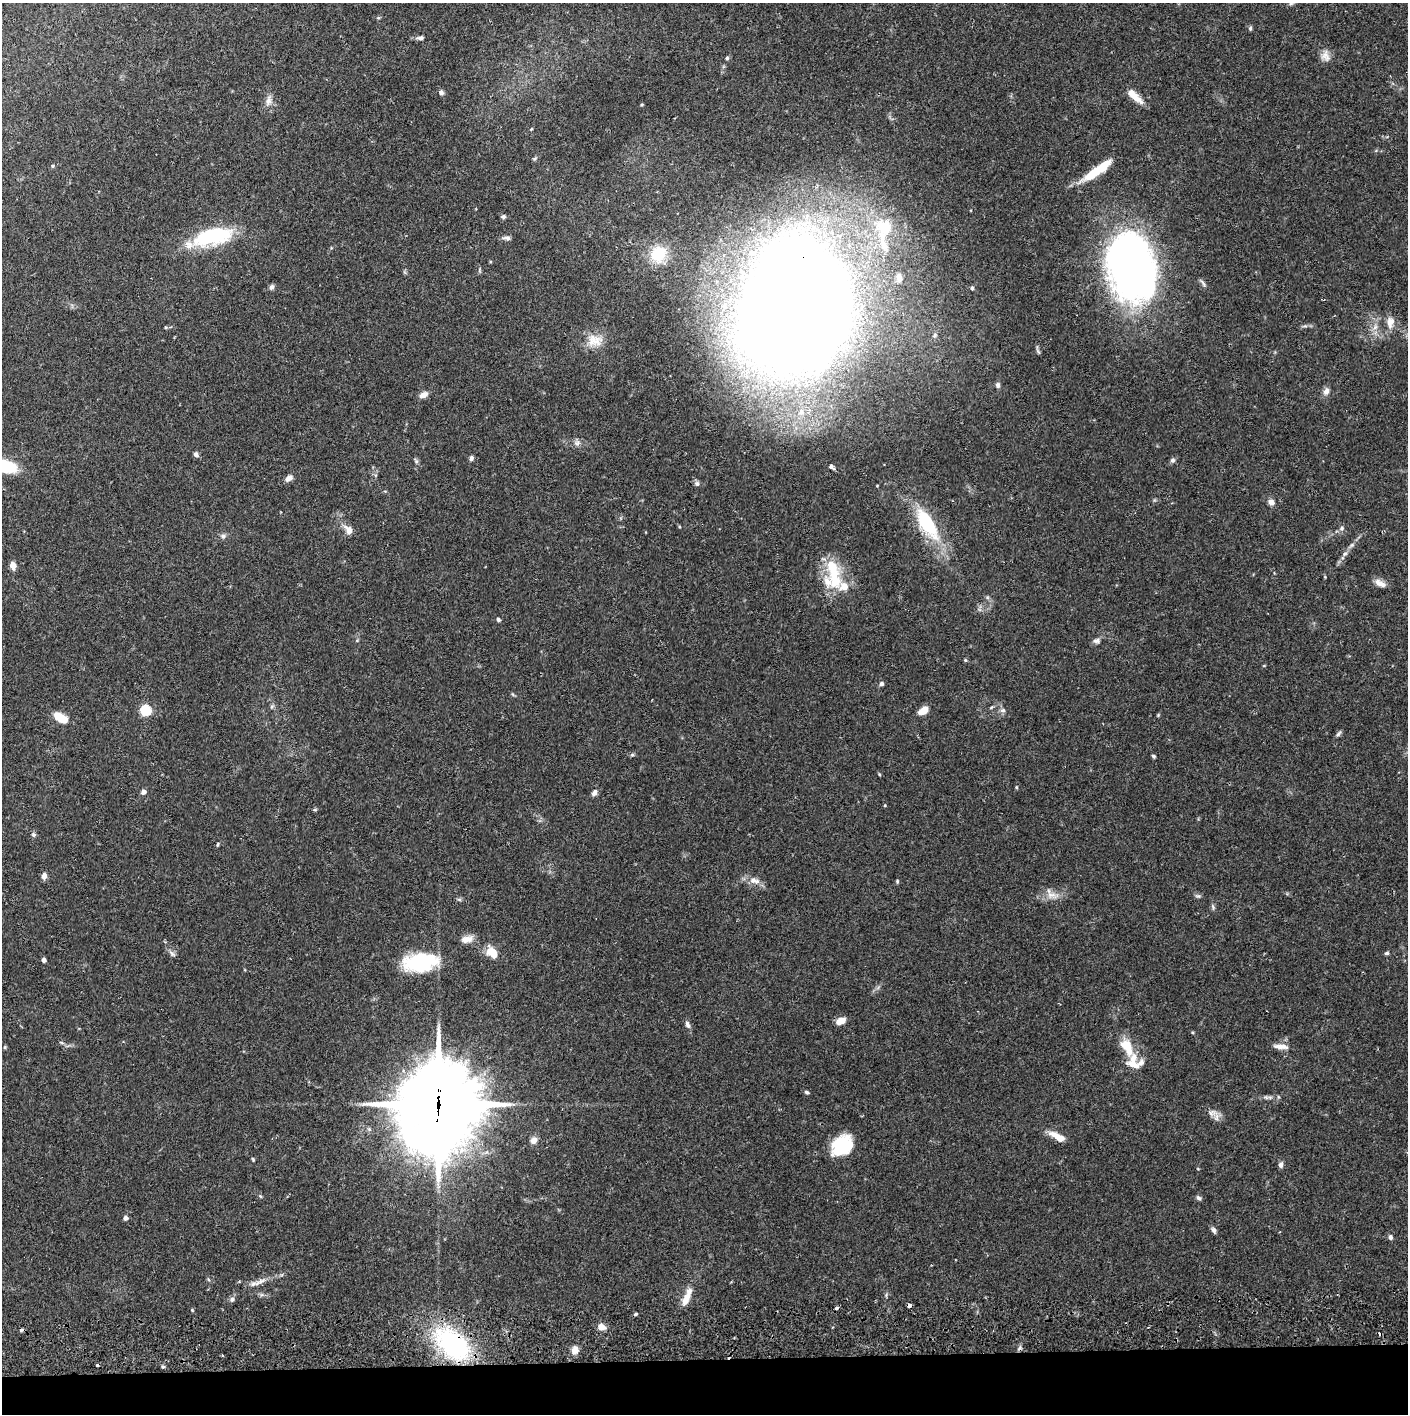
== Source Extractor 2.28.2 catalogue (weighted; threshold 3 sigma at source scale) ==
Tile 8 of 3 x 3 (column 2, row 3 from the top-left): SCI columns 1412-2817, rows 65-1476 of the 4229 x 4358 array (HDU 1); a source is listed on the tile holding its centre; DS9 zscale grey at full resolution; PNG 1410 x 1416 px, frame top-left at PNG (2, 3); no overlay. Shown black and unused: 4% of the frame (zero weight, under 2 of 3 exposures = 3% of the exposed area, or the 3 px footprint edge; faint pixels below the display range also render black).
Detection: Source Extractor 2.28.2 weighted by HDU 2 'WHT'; one run over the whole footprint, this tile lists its part. Background 0.068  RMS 0.0049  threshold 0.0221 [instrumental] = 3 sigma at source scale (4.5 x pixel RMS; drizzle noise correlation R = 1.50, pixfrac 1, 0.05/0.05 arcsec/px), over >= 5 px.
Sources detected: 127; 1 inside a brighter object's white glare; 6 cosmic-ray / hot-pixel residue — not listed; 8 inside a brighter listed object's ellipse — not listed separately; the other 112 listed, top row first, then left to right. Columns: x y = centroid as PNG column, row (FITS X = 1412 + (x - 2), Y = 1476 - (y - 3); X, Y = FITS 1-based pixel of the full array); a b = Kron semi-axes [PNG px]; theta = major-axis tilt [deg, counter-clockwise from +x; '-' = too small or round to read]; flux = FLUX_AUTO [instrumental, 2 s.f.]
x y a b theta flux
1291 3 8 5 36 1
1250 28 6 4 71 0.73
421 38 9 5 7 1.4
1325 56 16 11 -74 3.7
727 58 5 5 - 0.73
441 92 7 6 - 1.2
1132 94 22 8 -41 6.6
269 100 13 8 83 2.9
531 129 5 3 - 0.38
534 159 6 4 19 0.62
53 166 5 4 - 0.65
1092 174 27 10 36 13
503 217 6 5 - 0.96
884 227 34 27 -25 32
210 236 43 17 18 40
507 238 10 5 -10 1.6
751 253 8 7 - 3.2
658 254 19 17 63 18
1131 266 50 32 -80 380
898 277 9 7 -74 2.3
1203 283 12 4 -55 1.2
272 287 7 5 65 1.4
972 288 5 4 - 1
797 306 79 62 79 1900
1390 322 16 10 82 4.4
1375 327 7 7 - 2
594 340 22 17 0 8.4
998 385 7 6 - 1.2
1326 391 10 7 71 2.4
423 395 9 6 28 3.6
801 412 10 9 - 3.9
577 443 10 7 26 1.9
196 454 7 5 -54 1.4
471 458 6 5 - 1.3
1173 460 7 6 - 1.1
416 461 8 4 -55 0.9
831 467 5 3 - 3.5
289 478 10 6 37 2.6
697 484 7 7 - 1.2
1271 502 7 6 - 2.8
927 523 39 16 -58 34
1342 528 7 6 - 1.4
349 530 12 8 -57 4
223 536 8 6 0 1.4
1345 554 7 5 42 1.2
13 565 7 6 - 3.3
833 573 46 16 -78 22
1380 583 15 7 -26 3.5
498 620 5 5 - 0.87
1097 641 10 7 5 1.7
965 660 4 4 - 0.56
882 684 6 5 - 1.2
272 706 6 4 44 0.85
146 710 5 5 - 43
1003 710 8 6 11 1.4
923 711 9 6 32 6.1
1158 715 4 4 - 0.46
60 718 17 9 -31 7.6
1338 734 8 5 46 1
632 755 6 4 18 0.68
1153 756 4 4 - 0.84
879 774 5 3 - 0.44
1016 787 5 3 - 0.45
143 792 5 4 - 2.4
594 793 9 6 64 1.7
885 805 4 3 - 0.38
315 810 6 4 1 0.61
34 835 6 6 - 0.98
217 844 6 3 81 0.57
44 876 6 5 - 2.6
754 880 16 8 -17 4.3
897 881 5 4 - 0.6
1051 895 21 9 -12 4.9
1198 896 7 5 -11 1
459 899 6 4 -3 0.8
1213 907 8 4 -60 0.89
467 939 16 8 16 4
492 952 13 9 -49 8.2
172 953 12 5 -41 1.5
1387 953 6 4 15 0.82
44 960 4 4 - 2
420 962 37 19 5 32
841 1021 10 6 24 4.8
687 1024 10 6 -69 1.6
62 1043 8 3 -19 0.72
1281 1046 21 6 -4 3.4
5 1047 6 4 72 0.5
1127 1047 25 12 -57 11
807 1092 5 4 - 0.97
1266 1097 7 4 -19 0.96
438 1105 32 26 81 4900
1212 1113 15 9 6 3.2
1054 1135 15 8 -20 5
534 1140 9 8 - 2.6
842 1145 23 18 45 21
253 1159 5 3 - 0.54
1281 1165 7 6 - 1.6
260 1196 6 3 -70 0.56
1199 1198 8 5 -39 1
126 1218 4 4 - 2.2
1214 1230 8 5 -60 1.5
1390 1237 6 5 - 1.3
260 1281 19 6 26 3.6
686 1298 24 7 67 6.5
232 1299 7 6 - 1.6
909 1305 4 3 - 3
837 1308 4 3 - 1.9
192 1310 4 3 - 0.43
602 1327 7 5 -14 4.8
452 1344 45 27 -43 64
575 1350 8 7 - 4
163 1367 4 4 - 0.85
Overlapping masked pixels (flux is a lower limit): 4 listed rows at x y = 797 306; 438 1105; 909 1305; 452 1344
Isophote crosses this tile's border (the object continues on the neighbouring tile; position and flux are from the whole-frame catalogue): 1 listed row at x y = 1291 3